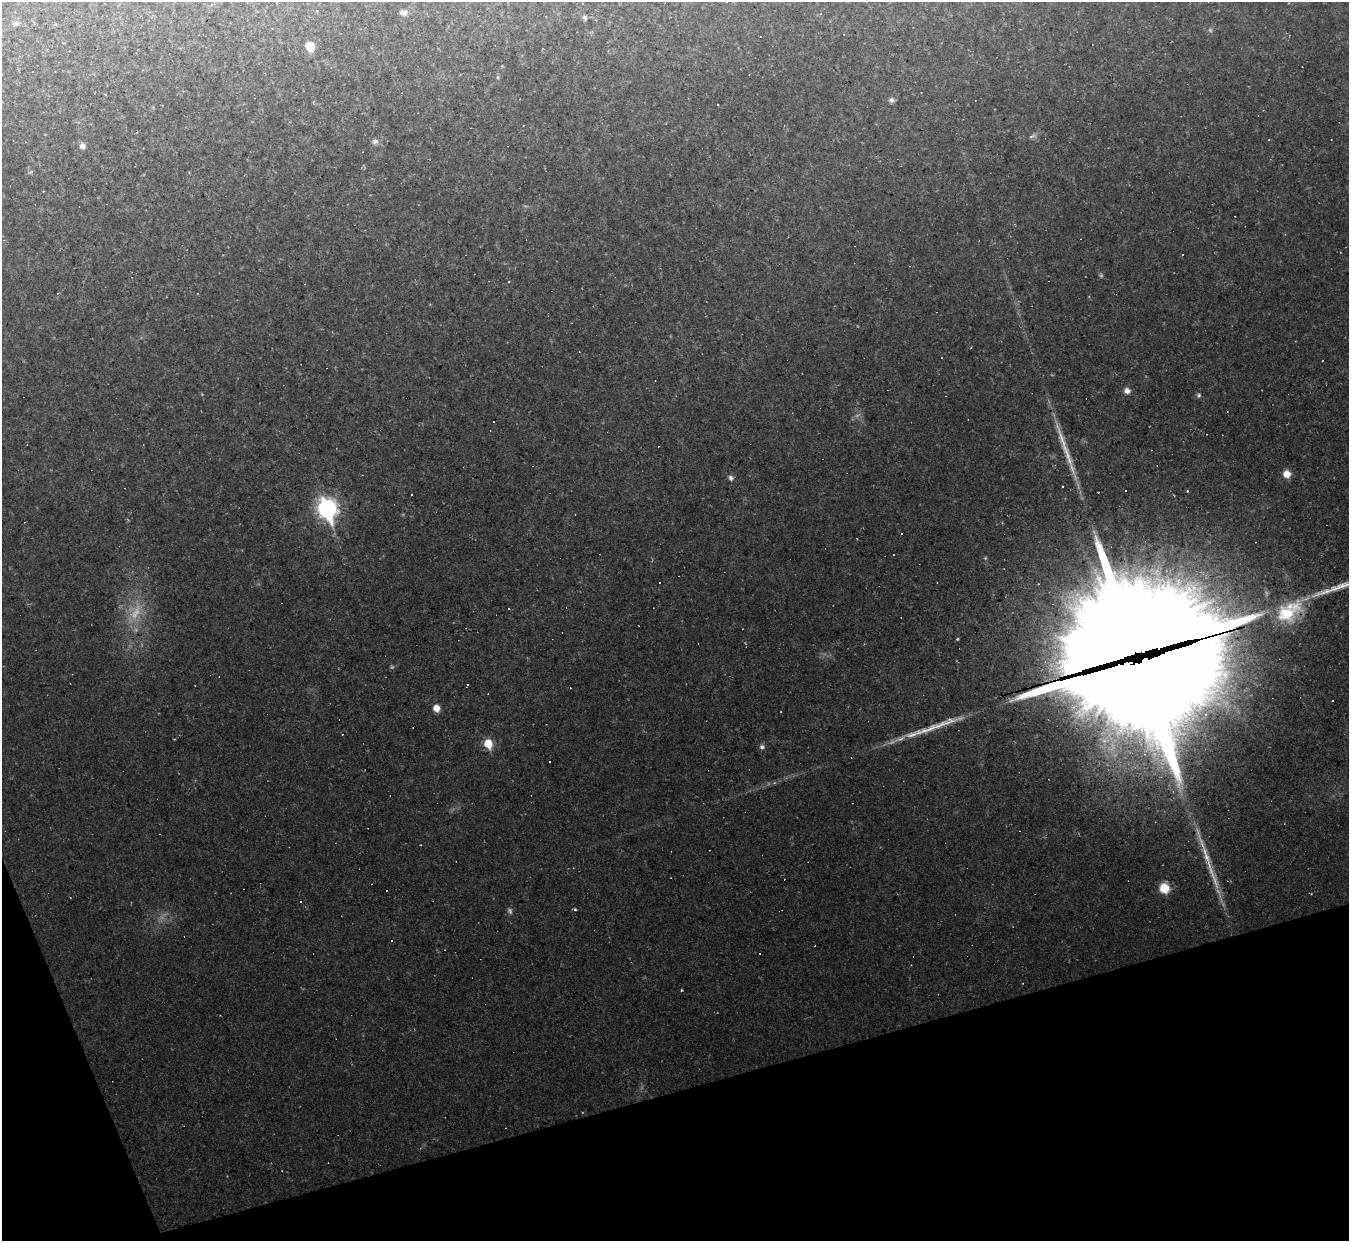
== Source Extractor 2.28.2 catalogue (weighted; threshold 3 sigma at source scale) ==
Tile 14 of 4 x 4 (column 2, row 4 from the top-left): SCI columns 1348-2694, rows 271-1509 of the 5389 x 5373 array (HDU 1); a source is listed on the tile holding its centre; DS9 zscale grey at full resolution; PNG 1351 x 1243 px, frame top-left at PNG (2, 2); no overlay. Shown black and unused: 14% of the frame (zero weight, under 2 of 3 exposures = <1% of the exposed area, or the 3 px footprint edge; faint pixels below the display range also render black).
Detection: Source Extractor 2.28.2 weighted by HDU 2 'WHT'; one run over the whole footprint, this tile lists its part. Background 0.0742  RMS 0.0088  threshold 0.0396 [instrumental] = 3 sigma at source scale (4.5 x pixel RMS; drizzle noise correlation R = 1.50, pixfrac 1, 0.05/0.05 arcsec/px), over >= 5 px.
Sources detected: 84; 8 too faint to see at this stretch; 2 inside a brighter object's white glare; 36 cosmic-ray / hot-pixel residue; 3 long thin detections or spike segments (spike, bleed or trail) — not listed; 1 inside a brighter listed object's ellipse — not listed separately; the other 34 listed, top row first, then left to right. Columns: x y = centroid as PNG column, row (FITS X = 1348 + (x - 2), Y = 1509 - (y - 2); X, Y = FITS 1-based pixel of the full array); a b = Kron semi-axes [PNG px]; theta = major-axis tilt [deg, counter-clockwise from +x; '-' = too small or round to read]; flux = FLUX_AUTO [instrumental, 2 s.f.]
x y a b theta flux
403 13 8 6 -6 3.6
585 17 7 5 -49 2.5
16 23 8 7 - 2.6
310 46 7 6 - 25
498 77 6 4 -90 1.2
892 100 8 6 -24 2.8
1031 136 4 3 - 7
375 141 9 7 13 3.4
82 146 7 7 - 4.4
508 281 3 3 - 2.3
1127 391 7 6 - 4.9
1199 395 6 5 - 2.1
1067 455 63 8 -69 27
1287 474 7 7 - 10
731 478 8 7 - 2.9
1062 486 2 2 - 0.75
1187 491 4 4 - 0.74
327 509 10 8 -70 440
659 582 3 3 - 2
1286 613 53 24 33 60
958 639 3 3 - 1.2
1140 666 79 70 -19 18000
468 685 3 3 - 2.5
1333 701 3 2 - 1.2
436 708 7 6 - 9.2
912 735 23 9 21 14
488 744 6 5 - 34
762 747 7 6 - 2.6
1145 754 5 5 - 1.8
774 783 5 4 - 1.2
420 845 2 2 - 0.56
1164 888 8 8 - 25
575 909 4 3 - 1.2
681 990 3 2 - 1
Overlapping masked pixels (flux is a lower limit): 1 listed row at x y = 1140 666